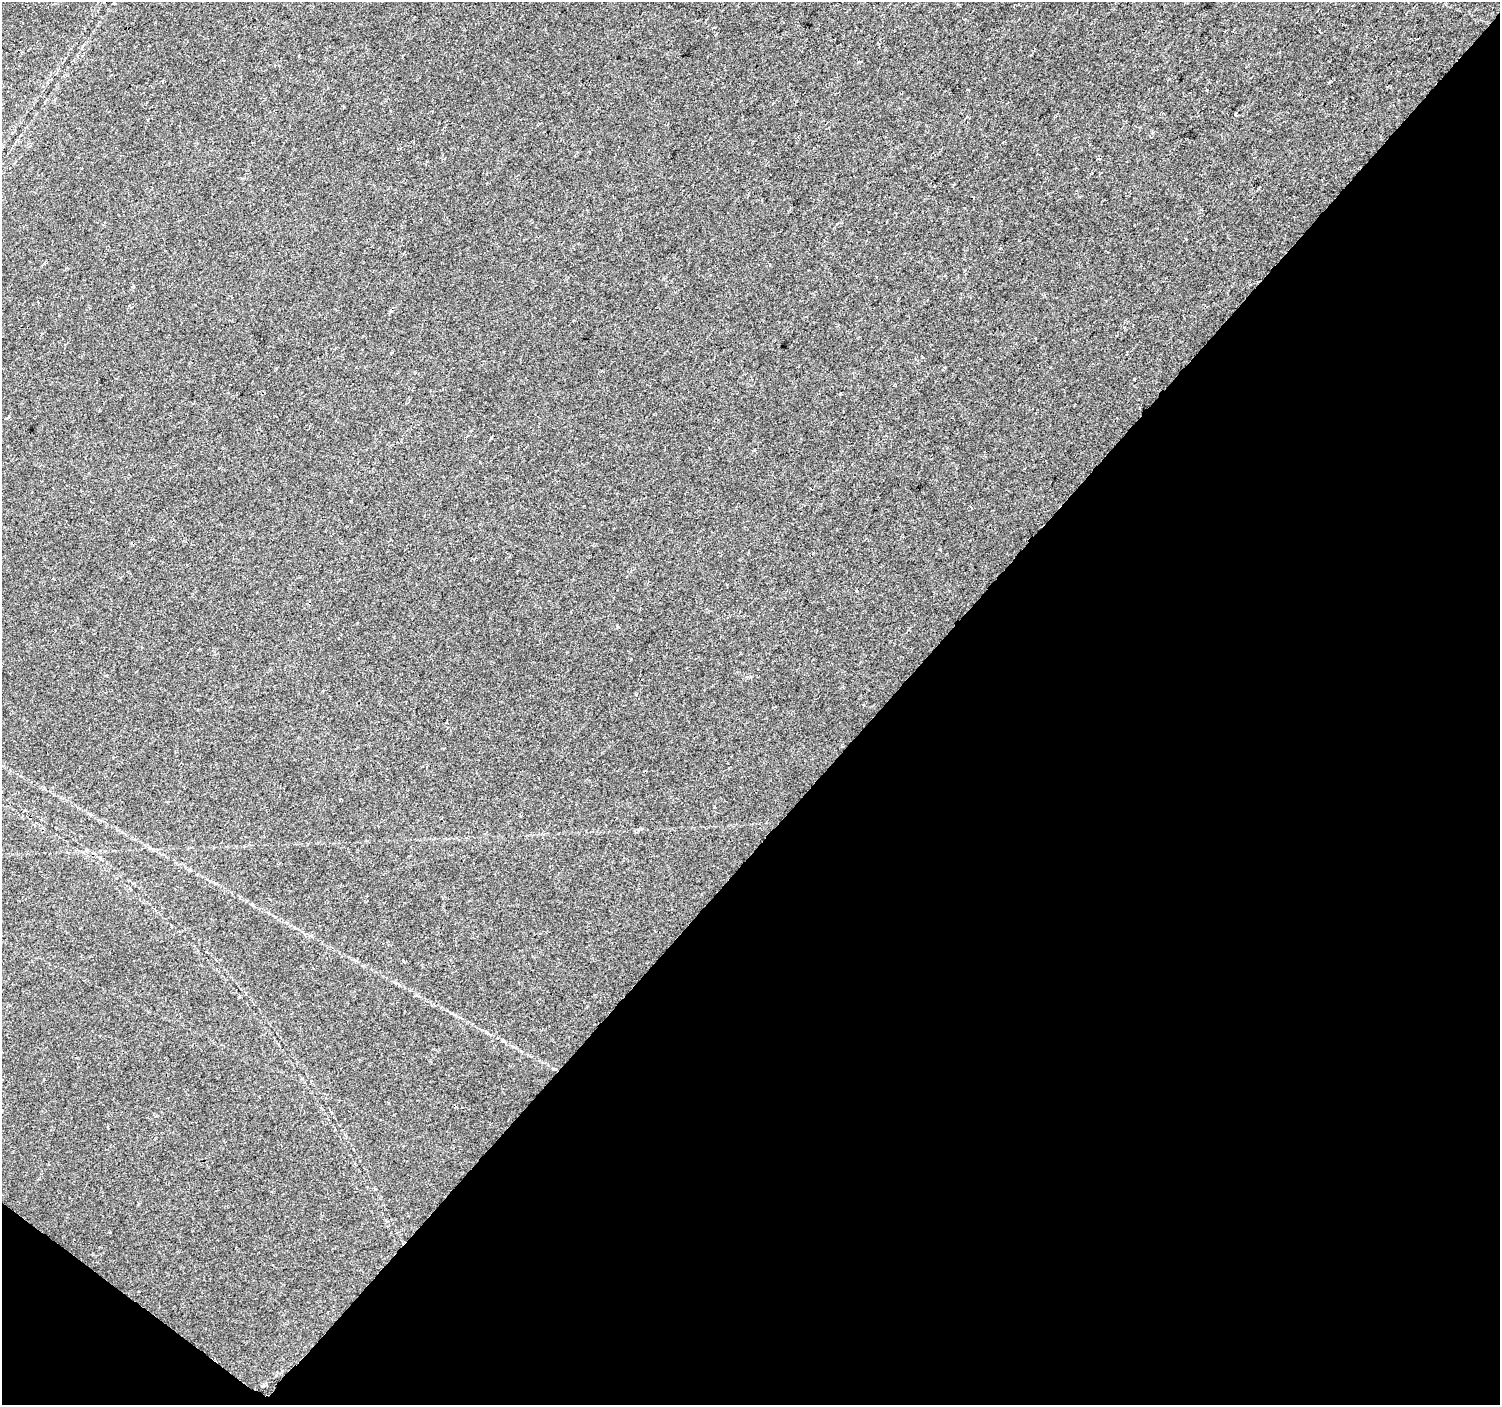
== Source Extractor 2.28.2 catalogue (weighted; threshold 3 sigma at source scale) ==
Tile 15 of 4 x 4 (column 3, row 4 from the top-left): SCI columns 3004-4501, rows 241-1643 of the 6000 x 6025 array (HDU 1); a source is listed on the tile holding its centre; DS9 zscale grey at full resolution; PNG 1502 x 1407 px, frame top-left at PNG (2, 2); no overlay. Shown black and unused: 42% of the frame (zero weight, under 2 of 3 exposures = <1% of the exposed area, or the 3 px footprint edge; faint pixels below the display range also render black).
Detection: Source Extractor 2.28.2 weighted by HDU 2 'WHT'; one run over the whole footprint, this tile lists its part. Background 0.0239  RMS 0.0033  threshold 0.0147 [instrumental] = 3 sigma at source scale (4.5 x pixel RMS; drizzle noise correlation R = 1.50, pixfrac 1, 0.0396/0.0396 arcsec/px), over >= 5 px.
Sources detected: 7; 1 cosmic-ray / hot-pixel residue — not listed; the other 6 listed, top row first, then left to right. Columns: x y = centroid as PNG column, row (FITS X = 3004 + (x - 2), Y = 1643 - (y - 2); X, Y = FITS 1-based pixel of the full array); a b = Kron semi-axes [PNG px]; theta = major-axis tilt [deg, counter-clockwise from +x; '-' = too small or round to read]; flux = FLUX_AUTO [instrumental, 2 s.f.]
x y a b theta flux
1235 114 4 3 - 0.66
1134 379 2 2 - 0.28
8 417 3 3 - 0.58
491 438 3 3 - 0.36
404 962 3 3 - 0.84
263 1386 6 3 18 0.39